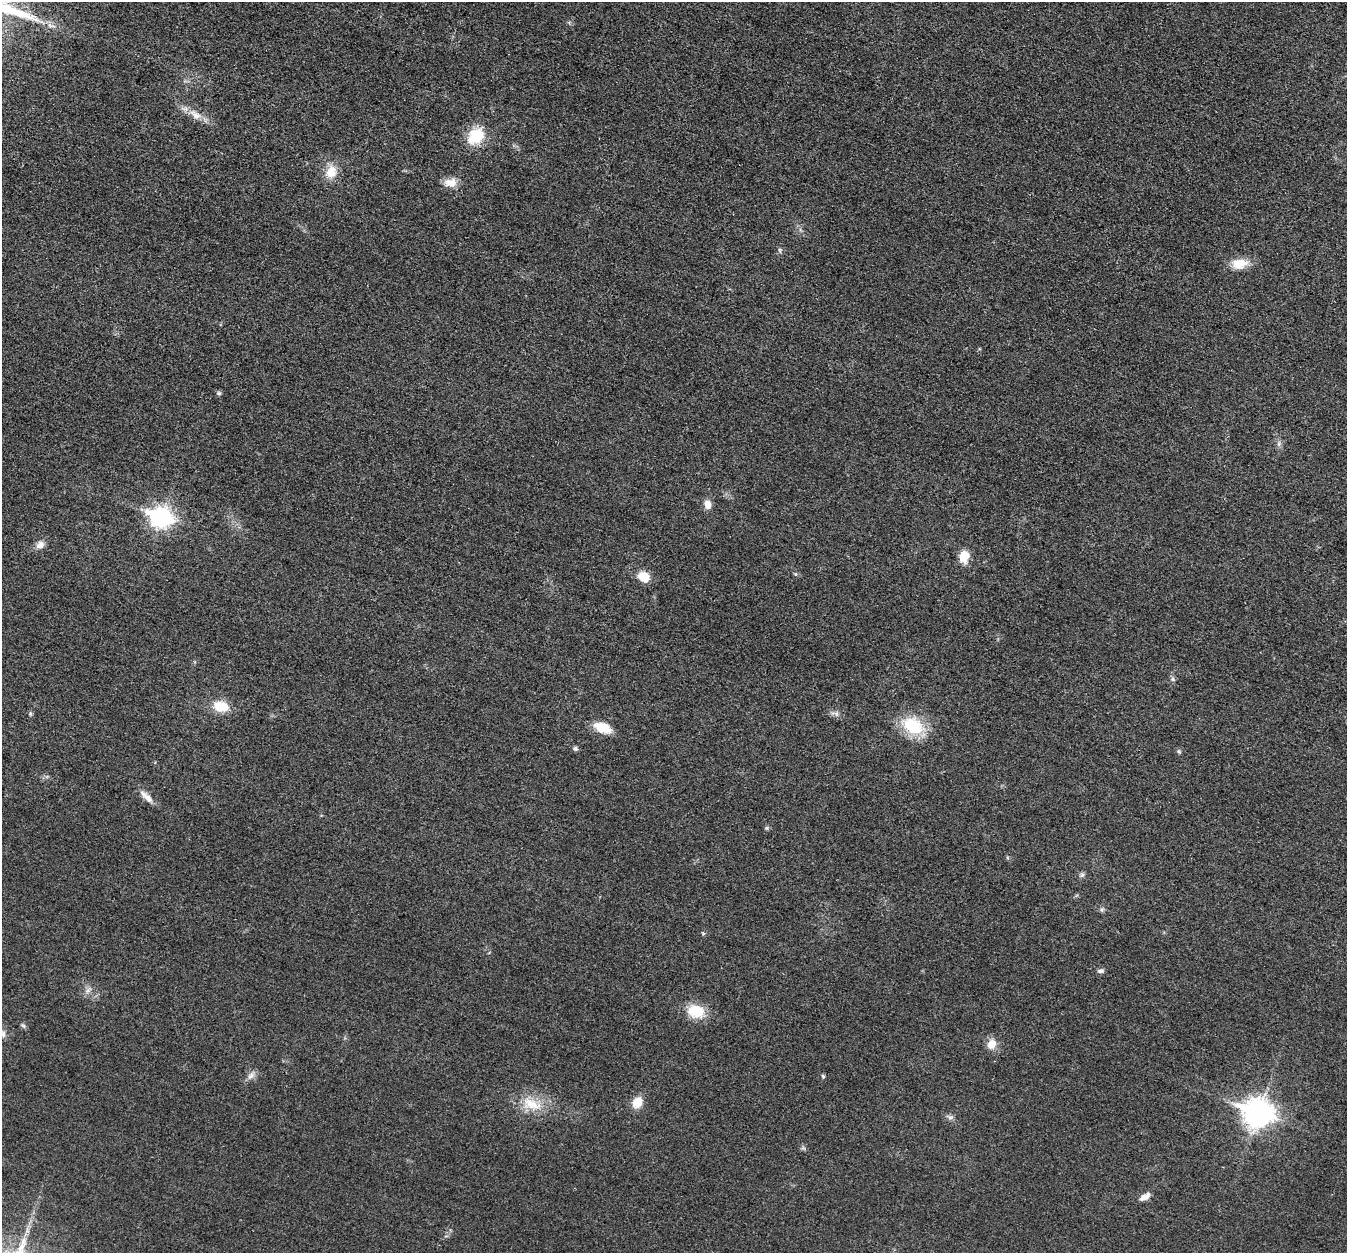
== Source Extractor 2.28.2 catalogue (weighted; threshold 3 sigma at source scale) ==
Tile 10 of 4 x 4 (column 2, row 3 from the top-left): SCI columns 1349-2693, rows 1388-2638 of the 5390 x 5407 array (HDU 1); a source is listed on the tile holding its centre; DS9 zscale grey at full resolution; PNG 1349 x 1255 px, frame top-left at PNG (2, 2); no overlay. Shown black and unused: <1% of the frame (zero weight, under 3 of 4 exposures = <1% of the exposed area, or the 3 px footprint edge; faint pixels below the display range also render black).
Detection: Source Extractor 2.28.2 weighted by HDU 2 'WHT'; one run over the whole footprint, this tile lists its part. Background 0.0314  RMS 0.0049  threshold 0.0219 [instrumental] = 3 sigma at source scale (4.5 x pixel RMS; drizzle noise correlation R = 1.50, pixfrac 1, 0.05/0.05 arcsec/px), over >= 5 px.
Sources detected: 41; all 41 listed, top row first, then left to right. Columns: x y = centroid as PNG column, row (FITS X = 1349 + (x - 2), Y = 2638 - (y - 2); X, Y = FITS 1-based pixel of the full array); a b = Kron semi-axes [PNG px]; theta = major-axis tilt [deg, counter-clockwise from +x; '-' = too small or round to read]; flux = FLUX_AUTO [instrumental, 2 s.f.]
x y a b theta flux
51 25 15 5 -19 2.5
195 115 21 9 -36 5.7
475 136 24 18 46 14
331 172 17 13 69 7.8
451 182 17 11 2 5.1
780 250 6 4 -71 0.74
1239 264 22 14 8 7.9
219 393 7 5 -21 0.81
1279 444 8 4 90 1.2
707 504 10 8 -78 3.7
161 517 10 8 -17 230
40 545 11 9 32 3.2
964 556 13 11 72 7.4
644 577 12 10 -38 8.7
1173 679 7 5 -22 1
221 707 17 12 -10 11
30 714 6 4 79 0.75
835 714 15 6 -17 1.9
913 726 23 15 -26 25
602 728 21 11 -20 8.9
575 748 6 6 - 1
1179 751 7 5 -69 0.79
148 798 17 8 -44 4
767 828 5 5 - 0.74
1082 875 7 5 43 1.1
1101 910 7 4 -89 0.88
703 934 5 5 - 0.65
1101 971 8 5 12 1.4
88 990 11 5 39 1.8
696 1011 21 16 -16 13
23 1026 7 5 -45 0.94
3 1034 10 7 -72 2
992 1044 15 12 63 4.7
251 1076 14 7 50 2.5
823 1076 6 4 -46 0.64
637 1102 14 11 56 6.8
531 1104 31 16 -20 14
1258 1113 11 10 - 520
950 1117 7 4 0 1.2
803 1148 7 4 -32 0.89
1145 1197 13 7 30 3.5
Isophote crosses this tile's border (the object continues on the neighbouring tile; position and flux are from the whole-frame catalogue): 1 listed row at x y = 3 1034